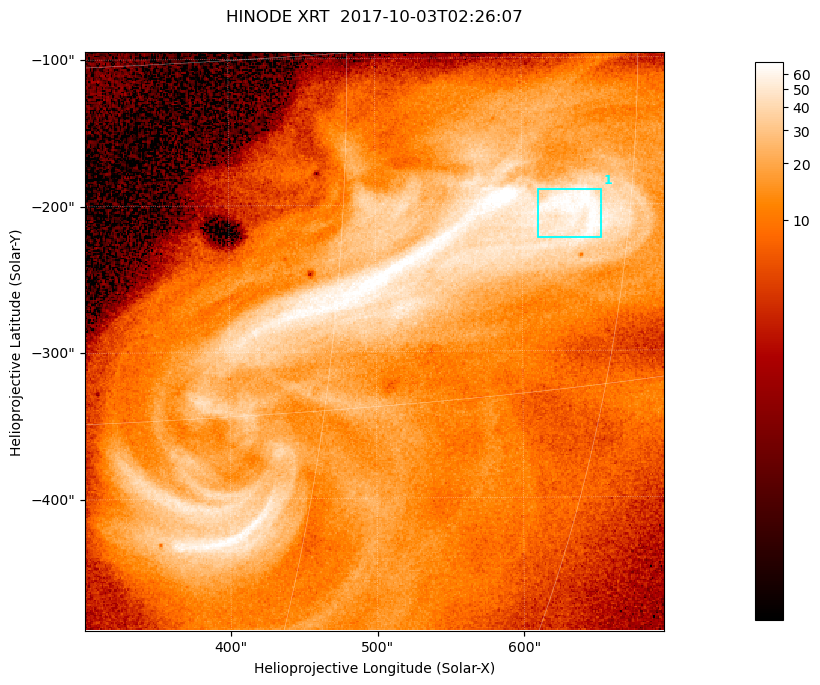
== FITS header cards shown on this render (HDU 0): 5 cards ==
TELESCOP= 'HINODE  '           /
INSTRUME= 'XRT     '           /
DATE_OBS= '2017-10-03T02:26:07.839' /
CTYPE1  = 'Solar-X '           /
CTYPE2  = 'Solar-Y '           /

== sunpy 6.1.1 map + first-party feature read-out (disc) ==
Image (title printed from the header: HINODE XRT  2017-10-03T02:26:07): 384 x 384 px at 1.03 arcsec/px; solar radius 958 arcsec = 932 px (partial field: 5.4% of the solar disc is inside the frame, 100% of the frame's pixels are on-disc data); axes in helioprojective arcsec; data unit not stated in the header (colour bar unlabelled)
Orientation: roll -0.357 deg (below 1 deg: not rotated)
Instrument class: DISC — disc imager (sunpy class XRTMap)
Bright regions (active regions / flare kernels): reference = the on-disc median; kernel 3 px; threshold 5 sigma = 48.4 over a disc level ~11.9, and >= 1.15x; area >= 147 px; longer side >= 5 px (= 5.1 arcsec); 1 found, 1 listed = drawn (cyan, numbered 1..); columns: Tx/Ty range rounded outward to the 5 arcsec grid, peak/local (2 s.f.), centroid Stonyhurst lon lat
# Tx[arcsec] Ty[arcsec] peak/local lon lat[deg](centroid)
1 610..655 -225..-190 6.1 +42 -7